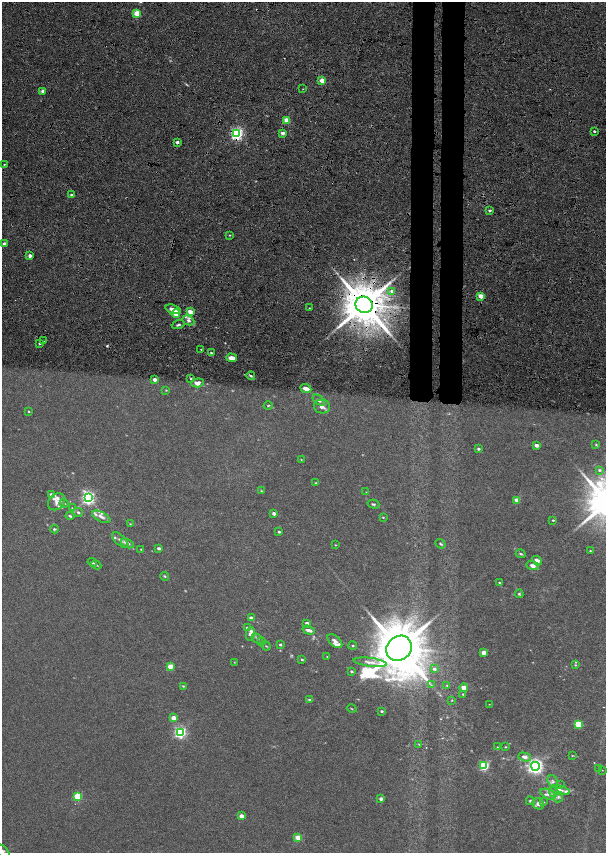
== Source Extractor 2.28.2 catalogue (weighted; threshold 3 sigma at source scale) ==
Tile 6 of 4 x 4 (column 2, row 2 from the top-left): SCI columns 1658-2864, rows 3422-5122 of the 5779 x 6834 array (HDU 1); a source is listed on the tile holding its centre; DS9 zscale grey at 2 x 2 block average (1 PNG px = mean of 2 x 2 image px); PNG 608 x 855 px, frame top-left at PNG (2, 2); each listed source drawn as its Kron ellipse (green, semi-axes under 4 px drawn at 4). Shown black and unused: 7% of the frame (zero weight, under 6 of 12 exposures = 9% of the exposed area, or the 3 px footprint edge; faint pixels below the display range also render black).
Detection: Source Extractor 2.28.2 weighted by HDU 2 'WHT'; one run over the whole footprint, this tile lists its part. Background 0.0309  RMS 0.0029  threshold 0.012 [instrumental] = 3 sigma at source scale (4.09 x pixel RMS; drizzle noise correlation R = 1.36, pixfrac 0.8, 0.0396/0.0396 arcsec/px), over >= 5 px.
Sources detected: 163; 11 too faint to see at this stretch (2 x 2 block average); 1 cosmic-ray / hot-pixel residue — neither listed nor drawn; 16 inside a brighter listed object's ellipse — not listed separately; the other 135 listed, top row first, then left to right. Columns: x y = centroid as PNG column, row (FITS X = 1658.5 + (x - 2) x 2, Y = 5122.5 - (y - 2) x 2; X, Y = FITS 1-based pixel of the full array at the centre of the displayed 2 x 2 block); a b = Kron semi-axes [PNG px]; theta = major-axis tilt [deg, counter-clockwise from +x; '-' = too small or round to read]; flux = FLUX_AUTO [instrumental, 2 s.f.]
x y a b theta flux
137 13 3 3 - 14
322 80 3 2 - 9.9
303 89 3 2 - 0.25
43 91 2 2 - 3.3
287 120 3 3 - 9.6
594 131 2 2 - 0.82
283 133 2 2 - 4.1
237 134 4 3 - 100
177 142 3 2 - 1.7
4 164 2 2 - 0.37
71 195 3 2 - 0.94
490 210 3 2 - 1.1
230 235 2 2 - 0.44
4 244 2 2 - 4.5
30 256 2 2 - 2.9
392 291 3 3 - 1.7
481 296 3 2 - 10
364 305 8 8 - 2800
309 308 2 2 - 0.27
173 309 8 3 -18 7.1
190 312 3 2 - 8.6
176 314 4 3 - 6
188 320 6 4 -27 2.1
178 325 6 3 18 0.92
44 341 3 2 - 0.31
39 343 2 2 - 0.58
201 349 2 2 - 0.28
211 353 4 3 - 0.79
232 358 5 3 - 5.2
251 376 4 3 - 0.74
154 379 2 2 - 3.8
191 379 3 2 - 0.68
197 383 6 4 5 2.7
306 389 5 3 - 4.8
166 390 3 3 - 0.38
319 400 7 4 -35 1.6
268 405 4 3 - 0.45
322 407 8 7 - 2.8
28 411 3 2 - 0.37
536 445 3 2 - 3.4
596 445 3 3 - 0.41
478 449 3 2 - 0.86
301 460 3 2 - 0.27
599 470 4 3 - 0.78
316 483 3 2 - 0.47
261 491 4 3 - 0.43
366 492 2 2 - 0.16
51 494 4 3 - 1
88 498 4 4 - 120
517 500 3 2 - 8.3
56 502 9 7 47 2.6
64 503 4 3 - 0.6
373 504 6 3 -15 0.78
72 508 3 2 - 0.3
78 512 5 3 - 0.88
274 513 3 2 - 2.1
70 516 4 2 - 0.79
101 517 10 4 -27 2.2
383 517 3 2 - 0.37
553 520 3 2 - 0.47
130 524 3 3 - 0.41
54 529 4 3 - 0.64
279 532 3 2 - 0.69
120 540 10 5 -42 1.7
127 543 7 3 -25 2.5
441 544 5 3 - 0.63
335 545 3 2 - 0.31
159 548 4 2 - 1.1
141 549 2 2 - 0.29
590 551 2 2 - 0.3
521 554 5 3 - 0.79
537 561 5 3 - 2.7
92 562 5 2 - 0.74
96 565 5 3 - 0.65
533 566 6 4 -22 2.3
165 576 4 2 - 0.54
499 582 3 2 - 0.45
519 594 4 4 - 0.68
251 618 4 3 - 2.4
307 623 4 2 - 1.1
247 628 3 3 - 0.85
309 630 6 3 -17 2.2
250 634 7 4 79 3.2
257 639 6 3 -38 0.74
335 641 9 5 -43 2.1
262 642 4 3 - 0.89
280 644 3 3 - 0.73
266 646 4 2 - 0.46
353 646 4 3 - 0.59
399 648 13 11 43 3700
484 653 3 2 - 8.1
327 656 2 2 - 0.21
302 659 3 2 - 0.6
234 662 3 2 - 0.23
370 662 17 4 -6 3.1
575 665 4 3 - 0.55
170 666 3 3 - 10
434 669 4 3 - 1.1
351 671 3 3 - 0.64
431 685 3 2 - 0.39
447 685 3 3 - 0.48
183 686 3 2 - 0.52
464 688 4 4 - 5.1
463 694 3 3 - 0.46
310 700 3 2 - 1.4
452 700 3 3 - 0.33
489 704 2 2 - 0.17
352 709 5 2 - 0.4
382 711 2 2 - 0.79
174 718 3 2 - 5.7
578 724 3 3 - 19
180 732 4 3 - 88
419 744 2 2 - 0.27
497 747 3 2 - 0.36
505 747 3 2 - 0.36
572 756 3 2 - 0.31
525 757 6 4 -17 2.4
484 766 3 3 - 41
535 766 4 4 - 180
599 768 3 2 - 0.39
602 770 3 2 - 0.22
553 781 6 5 - 1.3
560 785 3 2 - 0.34
560 790 10 4 -16 1.8
553 792 5 4 - 1.1
548 794 8 5 -26 2.3
78 796 3 3 - 24
558 797 5 5 - 1.1
381 799 2 2 - 2.5
530 801 4 3 - 0.8
544 802 3 2 - 0.35
538 804 6 5 - 2.4
242 816 3 2 - 4.7
298 838 3 3 - 11
2 851 9 5 -43 1.7
Overlapping masked pixels (flux is a lower limit): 6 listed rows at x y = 137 13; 287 120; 237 134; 364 305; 188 320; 178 325
Isophote crosses this tile's border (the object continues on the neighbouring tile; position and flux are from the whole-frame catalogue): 1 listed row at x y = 2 851